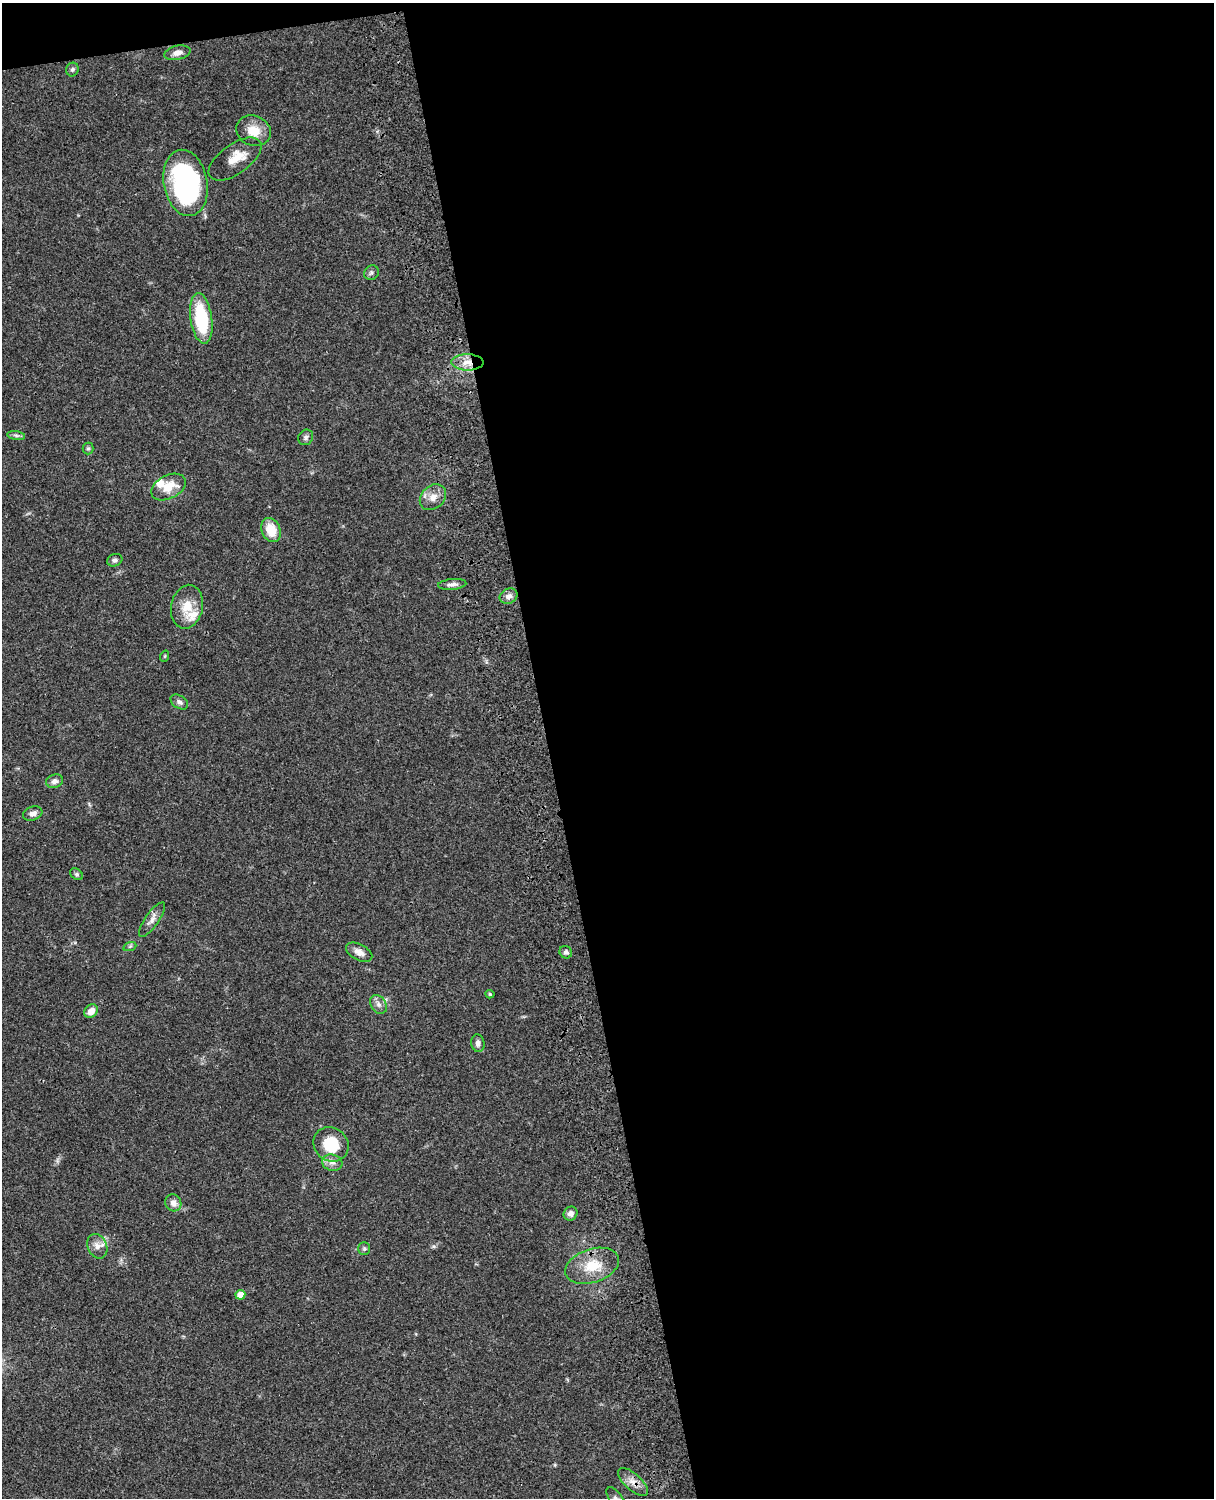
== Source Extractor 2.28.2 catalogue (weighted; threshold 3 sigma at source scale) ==
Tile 4 of 4 x 3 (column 4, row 1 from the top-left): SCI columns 3758-4969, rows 3268-4763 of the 5088 x 4927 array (HDU 1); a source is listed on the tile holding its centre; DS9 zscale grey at full resolution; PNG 1216 x 1500 px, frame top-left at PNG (2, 3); each listed source drawn as its Kron ellipse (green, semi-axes under 4 px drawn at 4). Shown black and unused: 56% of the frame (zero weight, under 3 of 4 exposures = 6% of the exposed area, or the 3 px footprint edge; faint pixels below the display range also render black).
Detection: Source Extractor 2.28.2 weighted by HDU 2 'WHT'; one run over the whole footprint, this tile lists its part. Background 0.0766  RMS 0.0058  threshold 0.0261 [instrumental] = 3 sigma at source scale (4.5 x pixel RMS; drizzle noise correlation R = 1.50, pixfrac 1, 0.05/0.05 arcsec/px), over >= 5 px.
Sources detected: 43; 2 inside a brighter listed object's ellipse — not listed separately; the other 41 listed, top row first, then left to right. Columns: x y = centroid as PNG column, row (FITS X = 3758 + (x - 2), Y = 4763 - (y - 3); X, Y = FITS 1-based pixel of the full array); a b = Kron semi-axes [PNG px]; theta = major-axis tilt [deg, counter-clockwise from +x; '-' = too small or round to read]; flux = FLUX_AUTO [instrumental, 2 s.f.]
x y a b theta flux
177 53 13 7 12 3.5
72 69 7 6 - 1.2
254 131 18 15 -24 9.5
235 159 30 15 35 10
186 183 33 22 -80 98
371 273 8 7 - 1.4
201 318 25 10 -82 32
467 362 16 8 0 6.5
16 436 9 4 -9 1.4
306 437 8 7 - 1.6
88 448 6 5 - 0.9
168 487 18 11 28 11
433 497 14 11 44 5.5
271 530 12 9 -66 12
115 560 8 6 20 1.7
452 584 14 5 5 2.3
509 596 9 7 24 2.8
187 607 22 16 79 11
165 656 6 3 71 0.55
179 702 9 6 -32 2.1
55 781 8 6 15 2.6
33 813 10 7 19 2.8
77 874 7 5 -41 1.1
152 920 20 6 55 3.6
130 946 7 4 19 0.88
359 952 14 8 -28 4.2
566 952 6 6 - 1.7
490 994 4 4 - 0.86
379 1004 10 7 -57 2.6
91 1011 7 6 - 5.2
478 1043 9 6 -83 2.3
331 1144 18 16 -37 19
332 1163 10 8 -15 3.2
173 1203 8 8 - 3.3
571 1214 7 6 - 2.8
97 1246 13 9 -66 3.9
364 1249 6 5 - 1.1
592 1266 28 17 18 15
240 1295 5 5 - 6
633 1482 18 8 -42 5
616 1498 13 6 -53 2.1
Overlapping masked pixels (flux is a lower limit): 2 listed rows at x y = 467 362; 633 1482
Isophote crosses this tile's border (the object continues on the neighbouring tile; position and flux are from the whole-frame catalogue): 1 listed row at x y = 616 1498